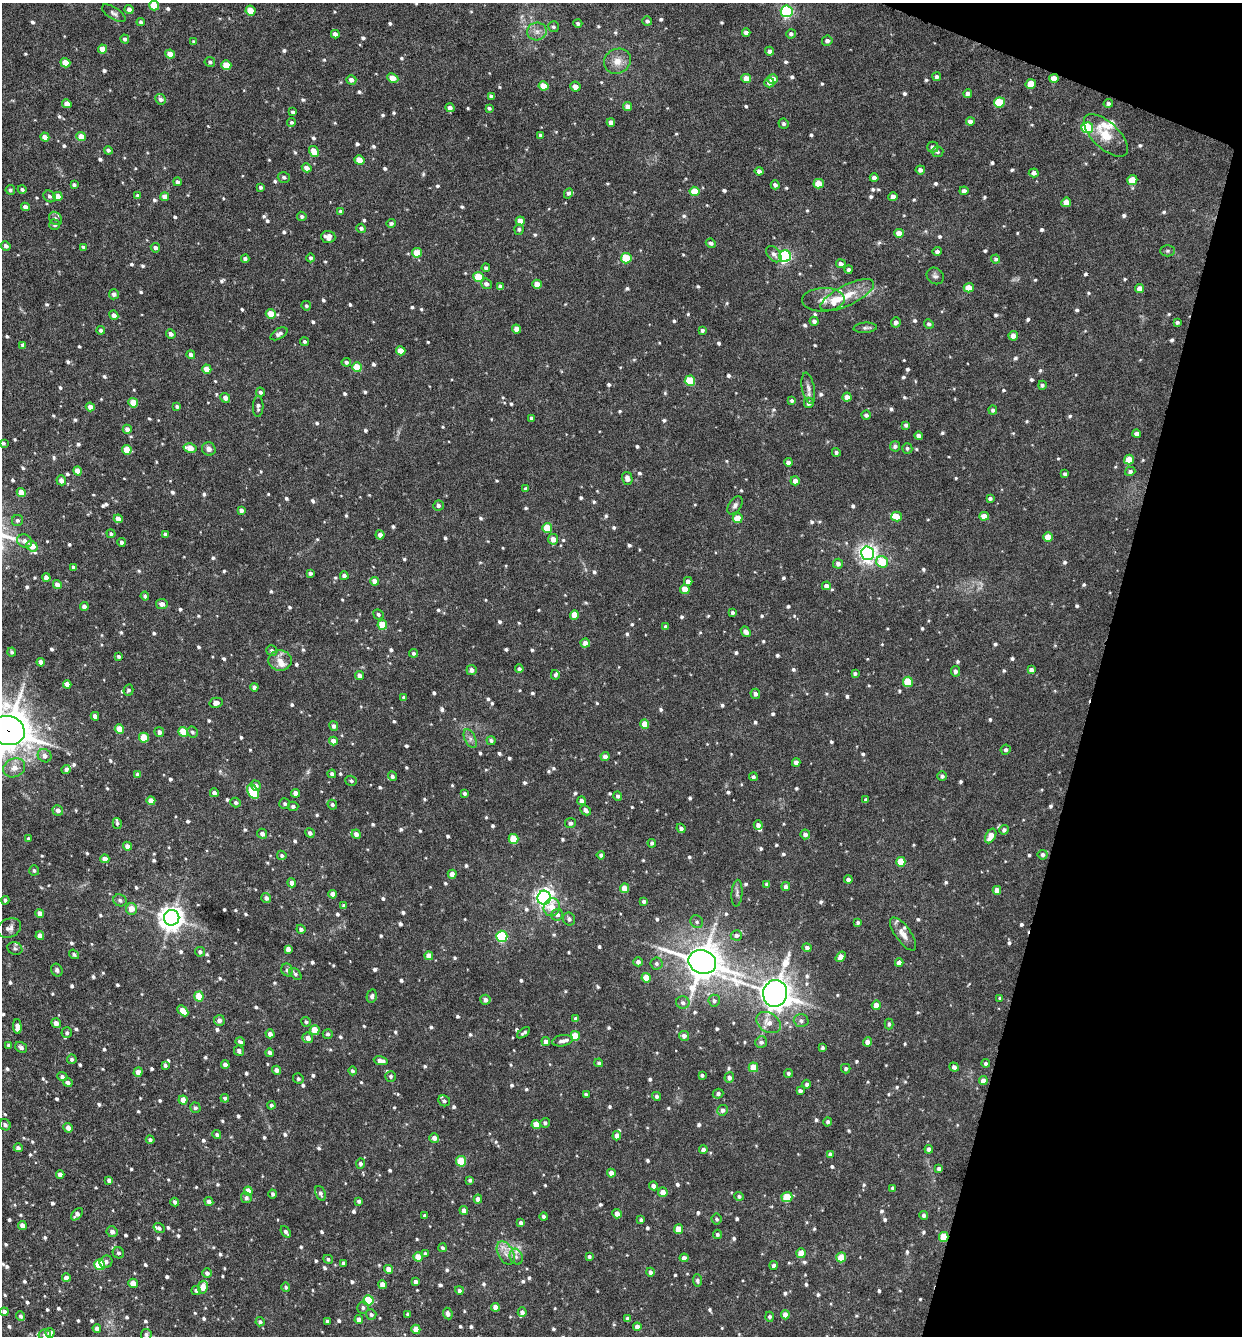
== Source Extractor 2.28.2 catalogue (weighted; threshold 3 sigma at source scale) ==
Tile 8 of 4 x 4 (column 4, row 2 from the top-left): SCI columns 3851-5090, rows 2670-4003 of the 5349 x 5336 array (HDU 1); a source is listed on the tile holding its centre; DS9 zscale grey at full resolution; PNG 1244 x 1338 px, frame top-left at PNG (2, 3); each listed source drawn as its Kron ellipse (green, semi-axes under 4 px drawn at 4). Shown black and unused: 13% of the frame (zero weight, under 4 of 8 exposures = <1% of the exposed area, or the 3 px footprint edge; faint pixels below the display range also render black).
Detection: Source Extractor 2.28.2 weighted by HDU 2 'WHT'; one run over the whole footprint, this tile lists its part. Background 0.0384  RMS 0.0045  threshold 0.0184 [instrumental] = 3 sigma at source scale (4.09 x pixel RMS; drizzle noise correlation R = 1.36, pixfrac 0.8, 0.05/0.05 arcsec/px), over >= 5 px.
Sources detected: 1074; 17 inside a brighter listed object's ellipse — not listed separately; of the other 1057, all 500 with FLUX_AUTO >= 0.879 (the completeness limit of this list) listed and drawn (557 fainter detections not listed), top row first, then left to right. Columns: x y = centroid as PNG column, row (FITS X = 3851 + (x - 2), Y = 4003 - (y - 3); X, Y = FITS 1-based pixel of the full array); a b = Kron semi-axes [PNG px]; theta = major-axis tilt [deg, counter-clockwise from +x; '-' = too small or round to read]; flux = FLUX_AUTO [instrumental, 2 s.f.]
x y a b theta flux
154 6 5 4 - 8.5
129 9 4 4 - 1.9
250 11 5 5 - 7.1
787 11 6 6 - 65
114 13 13 6 -33 1.4
647 21 5 5 - 1.2
141 22 4 4 - 0.96
578 23 4 4 - 0.98
553 27 5 5 - 0.96
537 31 10 9 - 2.7
746 32 4 4 - 1.4
335 34 4 4 - 2.2
791 34 5 4 - 1.1
125 39 4 4 - 1.1
827 41 5 5 - 1.5
194 42 4 4 - 0.9
102 49 4 4 - 4.3
769 51 4 4 - 1.4
170 54 5 4 - 4
617 61 14 12 28 4.5
210 62 5 5 - 0.89
65 63 5 4 - 5.9
226 65 5 4 - 8.6
937 77 4 4 - 1
393 78 6 4 -26 4.5
746 78 5 4 - 3.6
1054 78 5 4 - 3.4
773 79 5 4 - 4.6
351 80 5 4 - 1.8
769 83 5 5 - 1.6
1031 84 5 5 - 7.7
544 86 5 4 - 6
575 87 5 5 - 3.1
968 94 4 4 - 1.5
491 96 4 4 - 0.91
161 99 5 5 - 1.4
999 102 5 5 - 17
1108 103 5 4 - 1
67 104 5 4 - 3.4
628 107 4 4 - 2.2
450 108 4 4 - 1.8
489 108 4 3 - 0.88
293 112 3 3 - 0.9
292 122 4 4 - 0.95
611 122 4 4 - 2.3
970 122 4 4 - 2.4
783 124 5 5 - 0.89
1087 128 6 5 - 28
540 135 4 4 - 0.93
1106 135 27 13 -43 9.6
45 137 4 4 - 3.5
81 137 5 4 - 5.1
933 147 6 5 - 1.5
108 150 4 4 - 0.89
314 152 6 4 -59 5.2
937 152 6 5 - 0.96
359 160 5 4 - 6.6
307 168 5 4 - 2.6
920 170 5 4 - 1.6
759 171 4 4 - 1.6
1034 173 5 4 - 1.8
284 177 6 5 - 1
874 178 4 4 - 1.6
1132 180 5 5 - 7.5
177 182 4 4 - 1.2
819 184 5 5 - 7.7
74 185 4 3 - 1
775 185 4 4 - 1.3
261 187 4 4 - 0.93
22 189 4 4 - 0.93
10 190 5 4 - 1
695 191 5 4 - 7.4
964 191 4 4 - 1.4
568 193 5 3 - 1
49 196 6 5 - 1.1
58 196 4 4 - 3.8
138 196 4 4 - 1.4
165 197 4 4 - 3.1
893 197 4 4 - 3.4
1066 202 5 4 - 4.3
25 207 4 4 - 2.1
341 211 4 3 - 1.1
302 216 5 4 - 0.9
55 218 7 6 - 1.5
520 221 4 4 - 4.9
391 223 5 4 - 0.92
55 225 5 5 - 0.94
361 228 4 4 - 1
519 229 5 4 - 0.94
899 233 4 4 - 3.7
328 237 7 6 - 3.1
711 243 5 4 - 1.3
6 246 5 4 - 1.5
84 247 4 3 - 0.97
155 248 5 4 - 1.4
937 251 5 4 - 1.3
1167 251 7 5 0 0.93
417 253 5 4 - 7.1
774 254 9 6 -50 1.7
785 256 6 6 - 77
311 258 4 4 - 0.91
626 258 5 5 - 15
245 259 4 3 - 1.2
996 259 4 4 - 0.9
841 264 5 4 - 1.8
486 268 4 4 - 0.96
849 270 4 4 - 0.96
935 276 9 8 - 1.3
478 277 5 5 - 14
486 284 5 5 - 1.4
537 284 5 4 - 4.9
500 287 4 4 - 1.8
969 288 5 4 - 5.3
1140 289 4 4 - 3.2
114 294 5 5 - 1.2
847 295 29 10 26 8.7
823 300 21 12 2 4.2
306 306 5 4 - 0.92
271 314 5 4 - 5.7
114 315 5 4 - 1.6
814 321 4 4 - 1.3
896 322 5 5 - 1.6
1177 322 4 3 - 0.92
929 324 5 4 - 0.98
865 328 11 5 5 1.1
517 329 4 4 - 3.4
101 330 4 4 - 1.2
702 330 4 4 - 0.96
171 334 5 4 - 1.6
279 334 9 5 30 1.8
1013 336 5 5 - 2.7
305 341 4 4 - 0.96
23 345 4 3 - 1.1
401 351 5 4 - 6
191 355 4 4 - 1.7
346 362 4 4 - 1
357 367 5 4 - 8.5
207 369 5 4 - 4.6
690 381 5 5 - 14
1042 385 4 4 - 0.92
808 388 16 6 -79 2
260 392 5 4 - 1
847 397 4 4 - 3.2
225 398 5 4 - 2.3
792 401 4 4 - 0.89
133 403 5 4 - 8.5
809 403 5 5 - 1.7
177 406 4 3 - 0.98
258 406 10 5 89 1.4
90 407 5 4 - 2.6
993 410 4 4 - 0.95
866 415 4 4 - 1.2
531 418 4 3 - 1.2
906 425 4 3 - 0.99
127 429 4 4 - 2.1
1137 434 4 4 - 1.9
918 436 4 4 - 1.9
3 443 4 4 - 0.9
895 446 5 5 - 1
190 448 6 4 -14 5.1
907 448 5 5 - 0.96
209 449 7 6 - 1.9
127 450 5 4 - 6.1
836 452 4 4 - 0.91
1129 460 5 4 - 7.1
788 462 4 4 - 1.5
77 471 4 4 - 4.4
1130 471 5 4 - 0.97
1065 474 4 3 - 1.1
627 478 7 5 -76 2.6
61 480 5 4 - 2.2
795 481 4 4 - 2.7
526 489 4 3 - 0.97
21 493 5 4 - 4.4
990 498 4 3 - 0.98
735 505 10 6 54 1.3
438 506 5 5 - 1.3
241 510 4 4 - 1.5
984 516 5 4 - 3.5
897 517 5 5 - 5.9
738 518 5 5 - 8.3
118 519 4 4 - 2.8
17 520 6 5 - 1
547 528 5 5 - 8.7
111 534 4 4 - 0.89
165 534 4 4 - 0.92
380 535 4 4 - 1.9
1048 537 5 5 - 6.6
553 539 5 5 - 3.1
25 541 8 6 -27 1.7
122 542 4 4 - 1.3
32 546 6 5 - 4
868 553 7 6 - 190
882 562 6 5 - 14
838 564 5 5 - 1.6
73 567 4 3 - 0.9
310 573 4 3 - 1
344 576 4 4 - 1.4
46 577 4 4 - 2
375 581 4 4 - 3.5
688 581 4 4 - 2.1
57 585 4 4 - 2.5
826 586 4 4 - 1.9
685 589 5 4 - 5
145 596 4 4 - 0.97
162 604 6 5 - 2.2
84 606 4 4 - 2.2
733 612 4 3 - 1
378 614 5 4 - 0.98
574 615 4 4 - 5.6
382 625 5 4 - 11
666 627 4 4 - 1.1
746 632 6 4 -49 2
585 643 5 4 - 2.7
272 650 6 5 - 1
12 652 4 4 - 0.89
413 653 4 4 - 0.92
119 656 4 3 - 0.93
280 660 12 10 -4 3.6
41 662 4 4 - 2.3
519 669 4 4 - 1.1
471 670 5 5 - 1.9
1031 670 4 4 - 1.6
955 671 5 4 - 1.4
855 673 4 4 - 0.9
359 675 4 4 - 2.3
555 675 5 4 - 0.91
908 682 5 5 - 12
67 684 4 4 - 2.4
254 687 4 4 - 1.3
128 690 5 5 - 0.98
755 694 5 5 - 1.6
404 697 4 3 - 1.1
216 703 6 5 - 2.3
95 716 4 4 - 1.7
645 724 4 4 - 5.4
334 726 5 4 - 1.4
119 729 5 4 - 8.2
8 731 17 14 -15 1100
159 732 5 4 - 1.5
183 732 5 4 - 11
192 732 5 5 - 0.94
144 738 5 5 - 11
470 738 10 5 -64 1.5
491 740 4 4 - 1
333 741 4 4 - 3.2
1006 750 5 5 - 1
45 756 7 6 - 2.3
605 756 4 4 - 1.9
796 762 4 4 - 2
14 768 11 9 26 3.5
66 769 4 4 - 0.89
138 774 4 4 - 1.6
332 774 4 4 - 1.2
392 776 5 4 - 1.1
942 776 4 4 - 1.1
753 777 4 4 - 0.89
351 781 6 5 - 0.99
256 786 5 4 - 1.6
253 792 8 5 -63 19
214 793 4 4 - 1.6
296 793 4 4 - 3
465 793 4 3 - 0.92
618 796 5 4 - 0.98
866 800 4 4 - 0.9
151 801 4 4 - 3.5
581 801 4 4 - 1.5
236 802 5 5 - 1
285 804 5 5 - 0.9
332 805 5 4 - 0.92
293 806 5 5 - 1.1
58 810 5 5 - 2
586 810 6 4 -46 1.6
117 823 5 4 - 0.89
570 823 5 5 - 1.3
758 825 5 4 - 1.9
681 828 5 4 - 1.3
1004 830 5 4 - 1.3
310 833 5 4 - 1.3
262 834 5 5 - 1.9
356 834 5 4 - 2.1
805 834 5 4 - 1.8
991 836 8 5 61 5.1
29 839 3 3 - 0.9
514 839 5 5 - 9.3
652 843 4 4 - 0.99
127 846 4 4 - 2
282 855 5 4 - 0.89
601 855 4 4 - 1.2
1043 855 5 5 - 1.1
105 859 4 4 - 2.9
901 862 5 4 - 7.8
34 870 5 5 - 0.92
452 874 4 4 - 2.9
848 880 4 4 - 1.4
292 883 5 4 - 2.2
767 884 4 4 - 1.3
786 887 4 4 - 1.7
625 888 5 4 - 6.6
997 890 4 4 - 2.9
737 893 13 5 86 1.3
333 894 4 4 - 2.8
266 898 5 4 - 1.4
544 898 7 6 - 190
5 900 4 4 - 0.88
120 900 7 6 - 1.2
644 901 4 3 - 1
344 906 4 3 - 0.97
552 907 9 8 - 4.8
131 909 6 5 - 4
40 913 4 4 - 2.4
557 915 6 6 - 1.6
172 918 8 7 - 400
569 919 7 6 - 1.2
697 922 7 6 - 0.93
858 922 4 3 - 1
9 928 12 9 25 2
301 929 4 4 - 1.3
903 934 19 7 -54 3.3
736 935 5 5 - 1.5
40 936 4 4 - 3
502 936 5 5 - 43
15 948 7 6 - 1
807 948 4 4 - 1.6
288 949 4 4 - 2
200 952 5 5 - 1.1
74 954 5 4 - 1
429 956 4 4 - 4.1
840 957 6 4 56 2.7
638 962 4 4 - 1.6
702 962 14 11 -21 910
656 963 6 6 - 1.2
899 963 4 4 - 2
57 970 6 5 - 1
287 970 6 5 - 1.1
295 974 7 4 -44 0.88
646 978 4 4 - 5.9
775 993 13 12 - 690
199 996 5 4 - 9.5
372 996 7 5 78 1.3
1000 998 4 4 - 0.89
485 1000 5 5 - 1.8
714 1001 6 6 - 1.1
683 1003 6 6 - 1.5
876 1005 5 4 - 4
183 1011 6 4 -44 4.9
576 1019 4 4 - 1.5
219 1020 5 5 - 1.6
801 1021 7 6 - 1.3
306 1022 5 4 - 0.9
56 1023 5 4 - 2.2
768 1023 13 9 -31 3.9
889 1024 5 4 - 0.93
17 1027 7 4 -86 2.8
315 1030 5 4 - 9.4
67 1033 5 5 - 0.92
524 1033 7 3 36 0.95
270 1034 4 4 - 1.9
328 1034 5 4 - 0.92
575 1036 5 4 - 9.1
684 1036 5 5 - 1.8
308 1038 5 5 - 2.5
546 1041 4 4 - 2
562 1041 10 5 11 1.8
240 1042 5 4 - 1.2
761 1042 6 5 - 1.3
867 1042 4 4 - 2.3
9 1045 4 3 - 1
21 1047 6 5 - 1.2
822 1048 4 3 - 0.95
239 1051 5 5 - 1.2
270 1053 4 4 - 1.5
72 1059 5 4 - 0.95
381 1061 7 4 -12 2.7
599 1063 4 4 - 0.9
986 1063 4 4 - 1.1
165 1065 4 3 - 0.89
225 1065 4 4 - 2
753 1067 5 4 - 7.9
954 1067 5 4 - 1.3
846 1069 4 4 - 0.95
277 1070 4 4 - 1.8
352 1071 4 4 - 0.97
138 1072 5 4 - 2.4
788 1073 4 4 - 0.89
702 1075 4 3 - 0.92
391 1076 5 5 - 0.98
62 1077 5 4 - 1.1
729 1078 5 5 - 1.7
298 1079 5 5 - 0.91
983 1081 4 4 - 3.2
68 1082 5 4 - 1.2
807 1084 4 4 - 0.95
800 1091 4 4 - 1.4
718 1094 5 4 - 1.1
586 1095 4 3 - 1.1
657 1096 4 4 - 1.1
225 1098 4 4 - 0.92
183 1100 4 4 - 4.4
444 1101 6 5 - 1.1
271 1105 4 4 - 0.89
195 1108 5 5 - 1
722 1110 5 5 - 1.4
828 1122 4 4 - 0.93
545 1123 5 5 - 1.1
536 1124 4 4 - 5.4
5 1125 6 5 - 1.1
68 1128 5 4 - 2.6
217 1135 4 4 - 1.1
617 1136 4 4 - 2.1
434 1138 5 4 - 2.4
150 1140 4 4 - 1.2
18 1148 4 4 - 1.2
929 1149 4 4 - 1.7
703 1150 4 4 - 2
830 1154 4 4 - 1.3
461 1161 5 5 - 14
361 1164 5 4 - 1.1
939 1169 4 4 - 1.2
611 1173 4 4 - 2.9
60 1174 4 4 - 2.1
109 1180 4 4 - 1.4
470 1180 4 4 - 0.97
654 1186 4 4 - 2.1
893 1188 4 3 - 0.96
248 1191 4 4 - 4.1
663 1192 5 4 - 3.2
320 1193 8 5 -68 1.3
273 1194 4 4 - 0.95
739 1196 5 4 - 1
787 1197 5 5 - 13
246 1198 5 5 - 1.2
478 1199 4 4 - 2.3
209 1201 5 4 - 1.5
359 1201 4 3 - 0.89
175 1202 4 4 - 1.3
464 1210 4 4 - 2
77 1214 7 4 48 1.9
617 1214 5 4 - 2.9
924 1215 4 4 - 1.2
425 1216 4 3 - 1.1
544 1217 4 4 - 1.5
717 1219 5 5 - 0.9
641 1220 4 3 - 0.94
521 1223 4 4 - 1.5
22 1226 4 4 - 2.5
159 1228 6 5 - 1
678 1229 5 4 - 6.3
112 1232 5 5 - 1.6
286 1232 6 4 -52 1
717 1234 5 4 - 0.9
944 1237 5 4 - 11
442 1248 4 4 - 0.89
118 1253 6 5 - 0.93
506 1253 12 7 -62 3.2
801 1253 5 4 - 5.8
425 1254 4 4 - 1
589 1256 4 4 - 0.92
418 1257 4 4 - 5.7
516 1257 8 6 -69 1.7
841 1257 5 5 - 9.7
684 1258 4 4 - 2.1
328 1259 5 4 - 0.89
106 1262 6 6 - 1.4
343 1263 4 3 - 1.1
100 1265 5 5 - 18
774 1265 4 4 - 1.6
389 1269 4 4 - 3
650 1272 4 4 - 1.3
207 1273 5 4 - 1.3
66 1278 4 4 - 2.5
697 1280 6 4 -87 1.1
415 1282 3 3 - 1.2
133 1283 5 4 - 4.7
382 1284 4 4 - 3.5
203 1287 6 5 - 3.8
286 1287 4 4 - 0.91
196 1290 4 4 - 1.1
459 1290 4 4 - 1
369 1300 5 5 - 16
363 1307 6 5 - 1
495 1307 4 4 - 2.8
4 1312 4 4 - 1.6
522 1312 5 4 - 1.5
371 1314 5 5 - 1.1
408 1314 3 3 - 0.91
448 1314 6 4 -66 1.7
785 1315 4 4 - 3.4
21 1316 5 4 - 1.1
769 1317 5 4 - 1
627 1319 4 3 - 1.2
359 1320 4 4 - 2.1
327 1321 3 3 - 0.96
260 1322 4 4 - 0.88
637 1327 4 4 - 2.5
97 1328 4 4 - 1.5
416 1329 5 4 - 4.8
50 1333 4 4 - 2.3
45 1334 6 5 - 1.3
146 1335 5 5 - 1
Overlapping masked pixels (flux is a lower limit): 3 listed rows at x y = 1054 78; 8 731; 944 1237
Isophote crosses this tile's border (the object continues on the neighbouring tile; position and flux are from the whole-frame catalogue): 3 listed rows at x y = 154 6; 3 443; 8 731